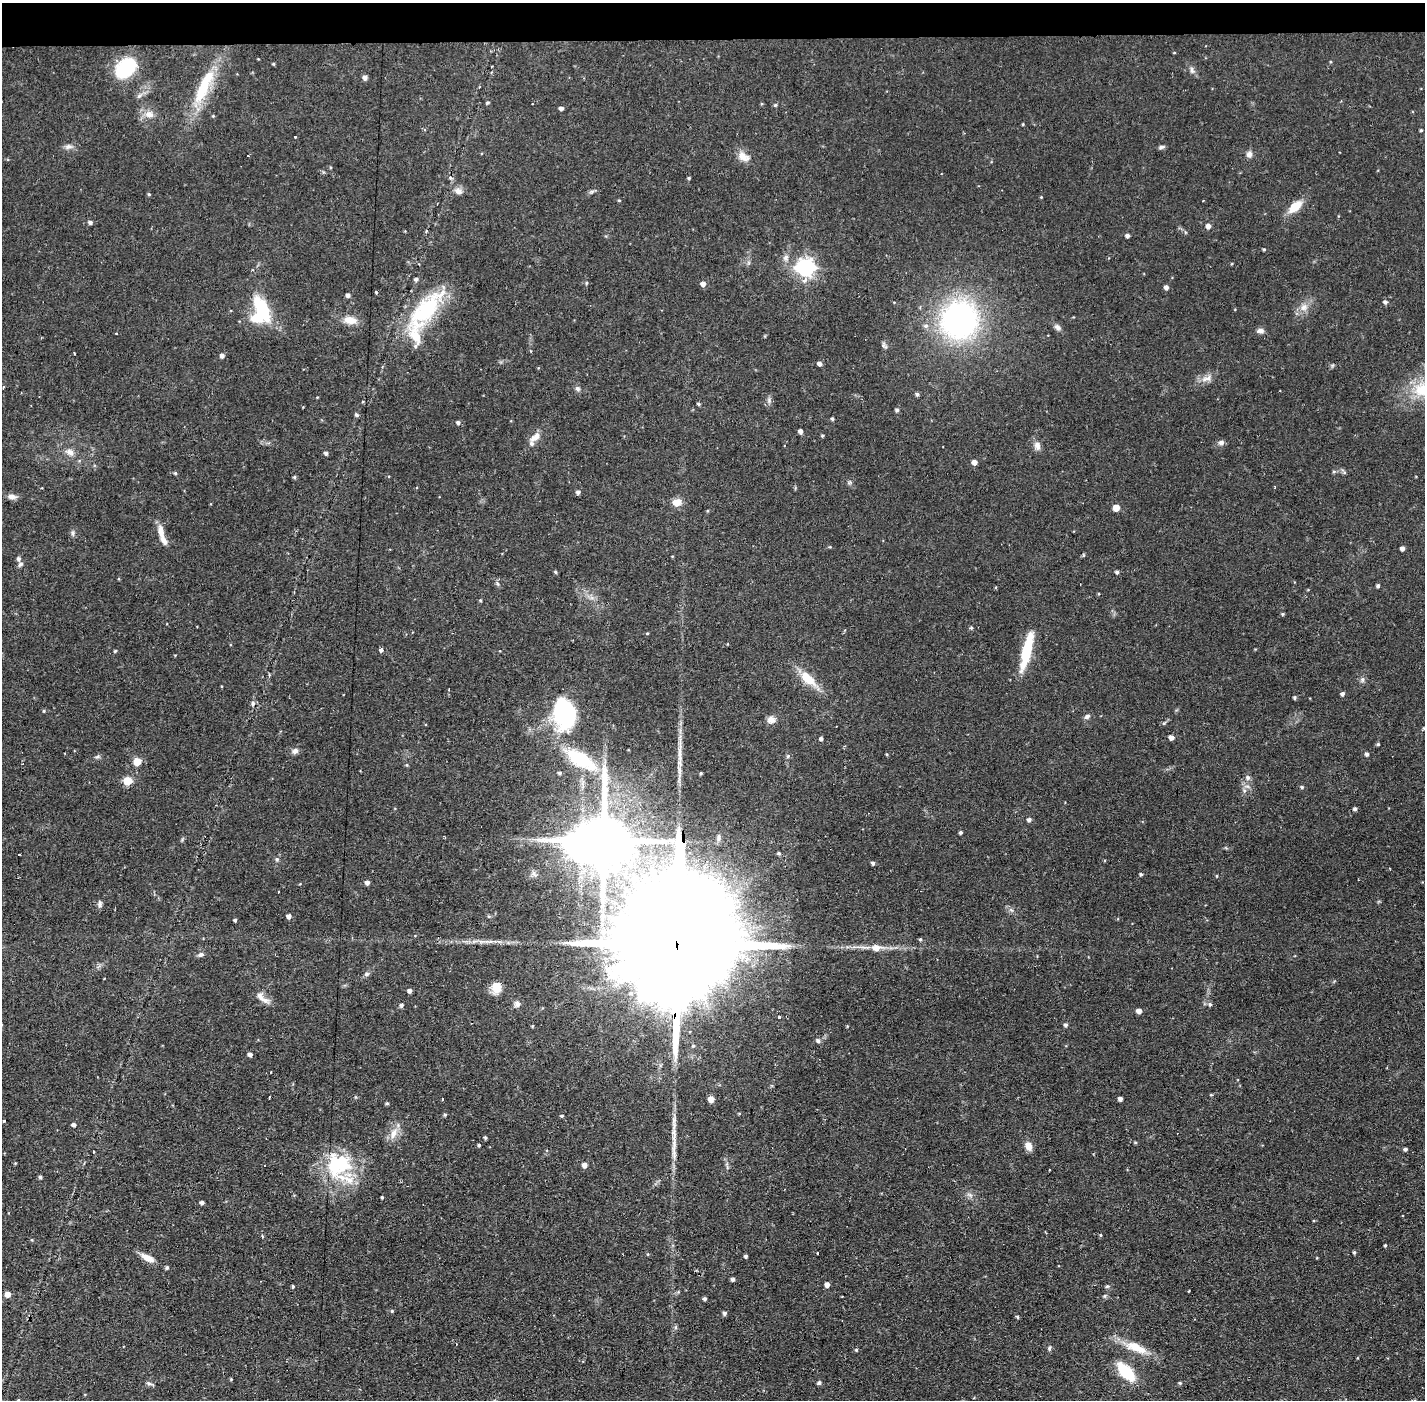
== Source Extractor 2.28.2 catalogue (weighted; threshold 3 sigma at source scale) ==
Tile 2 of 3 x 3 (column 2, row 1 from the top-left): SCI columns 1423-2845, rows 2848-4245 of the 4267 x 4298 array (HDU 1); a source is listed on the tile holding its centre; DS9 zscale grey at full resolution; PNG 1427 x 1402 px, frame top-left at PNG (2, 3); no overlay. Shown black and unused: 3% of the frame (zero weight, under 2 of 3 exposures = <1% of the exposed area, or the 3 px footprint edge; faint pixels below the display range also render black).
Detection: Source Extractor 2.28.2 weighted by HDU 2 'WHT'; one run over the whole footprint, this tile lists its part. Background 0.0915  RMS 0.0065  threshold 0.0291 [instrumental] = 3 sigma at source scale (4.5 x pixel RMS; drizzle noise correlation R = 1.50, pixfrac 1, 0.05/0.05 arcsec/px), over >= 5 px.
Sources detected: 216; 3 inside a brighter object's white glare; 4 cosmic-ray / hot-pixel residue — not listed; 9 inside a brighter listed object's ellipse — not listed separately; the other 200 listed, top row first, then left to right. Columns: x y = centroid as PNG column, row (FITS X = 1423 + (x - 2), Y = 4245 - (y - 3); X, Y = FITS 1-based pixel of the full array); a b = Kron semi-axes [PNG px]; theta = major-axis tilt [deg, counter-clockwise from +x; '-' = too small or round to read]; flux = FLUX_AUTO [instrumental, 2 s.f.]
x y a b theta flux
1174 53 4 3 - 0.48
273 64 4 3 - 0.69
125 68 22 16 42 35
1192 70 10 5 -73 2.1
365 78 5 4 - 2.7
204 86 48 13 65 32
139 96 7 4 45 1.6
487 103 4 4 - 0.92
775 105 5 4 - 0.91
561 108 4 4 - 1.9
149 114 12 9 -10 5.3
213 116 4 4 - 0.59
1023 124 3 2 - 0.59
1421 130 3 3 - 0.81
295 137 3 3 - 0.62
69 147 11 6 11 2.7
1161 147 8 4 11 1.5
1249 154 8 7 - 2.7
743 157 17 11 -34 6.1
689 178 4 4 - 0.78
458 191 11 8 -25 3.3
149 194 4 4 - 0.8
1041 197 3 3 - 0.49
619 200 4 3 - 0.62
1295 206 14 8 40 13
90 222 5 4 - 1.6
1208 226 5 4 - 3.3
1127 236 4 4 - 2
1264 249 4 3 - 0.71
786 257 8 8 - 2.5
805 268 7 7 - 290
416 279 5 4 - 1.6
586 283 4 4 - 0.74
703 284 5 5 - 3.2
1166 287 4 4 - 2.3
376 292 4 3 - 0.76
348 295 4 4 - 2.1
1385 302 5 5 - 1.6
1304 307 11 10 - 5.1
261 309 28 12 -65 37
425 310 62 22 50 57
350 320 16 9 -10 7.5
959 320 32 30 61 170
926 326 7 6 - 2
1057 327 10 6 -39 2.3
1260 331 10 6 0 2.5
116 333 3 3 - 0.6
884 345 7 5 -29 1.9
74 353 3 2 - 0.47
222 356 4 4 - 2.8
819 363 4 4 - 2.6
1207 378 11 7 42 3.7
3 387 4 3 - 2.6
578 389 7 6 - 1.7
1421 389 22 20 19 21
917 394 5 4 - 1.5
769 400 7 6 - 1.7
699 404 4 3 - 1
897 410 5 4 - 1.4
356 414 5 4 - 1.2
832 419 3 3 - 1.2
458 422 5 4 - 1.5
800 431 4 4 - 2.5
822 436 3 3 - 0.8
535 437 17 8 41 5
1221 442 8 6 14 2.1
1037 446 10 7 -75 3.6
70 452 12 8 -28 4.2
326 453 4 4 - 1.8
974 462 5 4 - 4
1334 471 5 5 - 0.96
175 473 4 4 - 0.96
295 477 5 4 - 0.96
850 482 7 4 -72 1.1
578 492 5 4 - 1.8
12 497 11 7 -3 3.2
677 502 12 9 11 5.4
1116 508 5 5 - 8.9
161 532 18 7 -78 6.5
73 533 9 4 -90 1.4
830 547 5 3 - 0.6
1402 548 4 4 - 2.6
1084 555 5 3 - 0.62
672 556 4 2 - 0.42
18 559 6 5 - 1.5
20 564 7 5 37 1.6
555 572 5 4 - 0.88
1117 572 4 4 - 1.4
497 583 6 5 - 1.1
1378 586 4 4 - 1.4
480 600 4 3 - 0.72
1282 614 4 4 - 0.81
971 628 5 4 - 1
647 633 5 3 - 0.54
381 650 5 4 - 1.6
115 651 4 3 - 0.83
1026 651 38 9 76 29
808 679 23 11 -41 14
1362 680 7 6 - 1.5
1342 694 4 4 - 1.6
1295 698 4 4 - 1
253 703 5 5 - 1.3
44 711 4 4 - 0.7
565 713 26 21 -78 74
1087 716 8 6 27 1.9
771 720 10 9 - 3.5
1164 723 6 4 17 0.83
1171 737 4 4 - 3.3
821 739 4 4 - 1.5
1378 744 4 4 - 0.83
295 751 8 7 - 2.4
1367 754 4 4 - 1.7
98 756 8 4 31 1.3
788 756 5 5 - 0.94
581 760 41 17 -32 39
137 762 6 5 - 11
560 773 5 4 - 1.1
1248 777 7 7 - 1.9
127 781 5 5 - 23
1302 787 5 4 - 0.94
1355 809 4 4 - 1.6
1029 820 4 4 - 2
960 832 4 3 - 1.3
604 840 18 12 90 4800
779 853 4 4 - 1.1
277 859 6 5 - 1.4
873 863 4 4 - 1.6
534 874 10 5 -45 1.9
1141 874 4 4 - 1.1
1217 876 4 3 - 0.53
367 883 5 4 - 2.5
100 904 9 6 90 1.8
1011 910 7 4 -33 1.4
289 916 4 4 - 2.8
235 920 3 3 - 1.3
920 939 5 4 - 0.85
481 941 11 5 0 2.7
677 948 99 24 87 51000
876 948 12 7 2 6.6
201 955 8 5 17 1.9
367 974 7 5 3 1.5
496 987 12 10 80 8.5
409 991 4 4 - 2
265 1000 14 7 -22 4.4
517 1004 9 7 72 2.5
1210 1004 6 5 - 1.4
401 1005 5 4 - 1.6
1139 1011 5 4 - 3.7
1065 1025 5 4 - 1.5
818 1041 5 5 - 1.9
250 1055 4 4 - 2.2
1211 1095 4 4 - 0.65
442 1099 3 3 - 2.8
711 1099 5 4 - 6
1120 1099 4 4 - 2.5
387 1103 4 3 - 1
445 1115 5 4 - 0.82
562 1116 4 3 - 0.96
74 1125 5 4 - 2
394 1133 17 8 69 6.2
485 1137 3 3 - 1.1
479 1145 3 3 - 1
1028 1146 10 8 -67 5.1
1405 1149 4 3 - 1.6
15 1163 4 4 - 0.54
337 1165 37 26 -21 44
584 1165 5 4 - 3.4
40 1177 4 4 - 1.4
970 1195 9 4 -35 1.9
382 1197 3 3 - 0.79
202 1203 4 3 - 1.9
1100 1235 4 4 - 0.7
32 1240 4 3 - 0.64
1385 1245 3 3 - 0.77
1354 1252 4 3 - 0.88
818 1253 3 2 - 1.2
648 1254 4 4 - 0.66
745 1256 4 3 - 1.3
148 1258 17 7 -26 6.2
167 1267 4 4 - 1.3
733 1279 4 4 - 1.7
827 1285 4 4 - 3.4
292 1286 4 3 - 1.7
1107 1286 5 5 - 1.2
1189 1291 3 2 - 0.66
7 1294 5 5 - 5.4
704 1299 4 3 - 1.6
392 1311 5 4 - 0.76
725 1313 5 5 - 1.5
1017 1317 4 4 - 0.85
676 1328 6 5 - 1.2
1134 1347 24 14 -20 12
1049 1348 7 4 75 1.1
856 1350 4 4 - 0.84
1126 1372 23 11 -46 24
231 1379 4 3 - 0.59
819 1383 5 4 - 1.6
1180 1383 5 4 - 0.78
150 1384 12 3 -17 1.3
18 1400 5 3 - 0.54
Overlapping masked pixels (flux is a lower limit): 1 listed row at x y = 677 948
Isophote crosses this tile's border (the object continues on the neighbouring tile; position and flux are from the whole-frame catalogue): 2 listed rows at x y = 1421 389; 18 1400